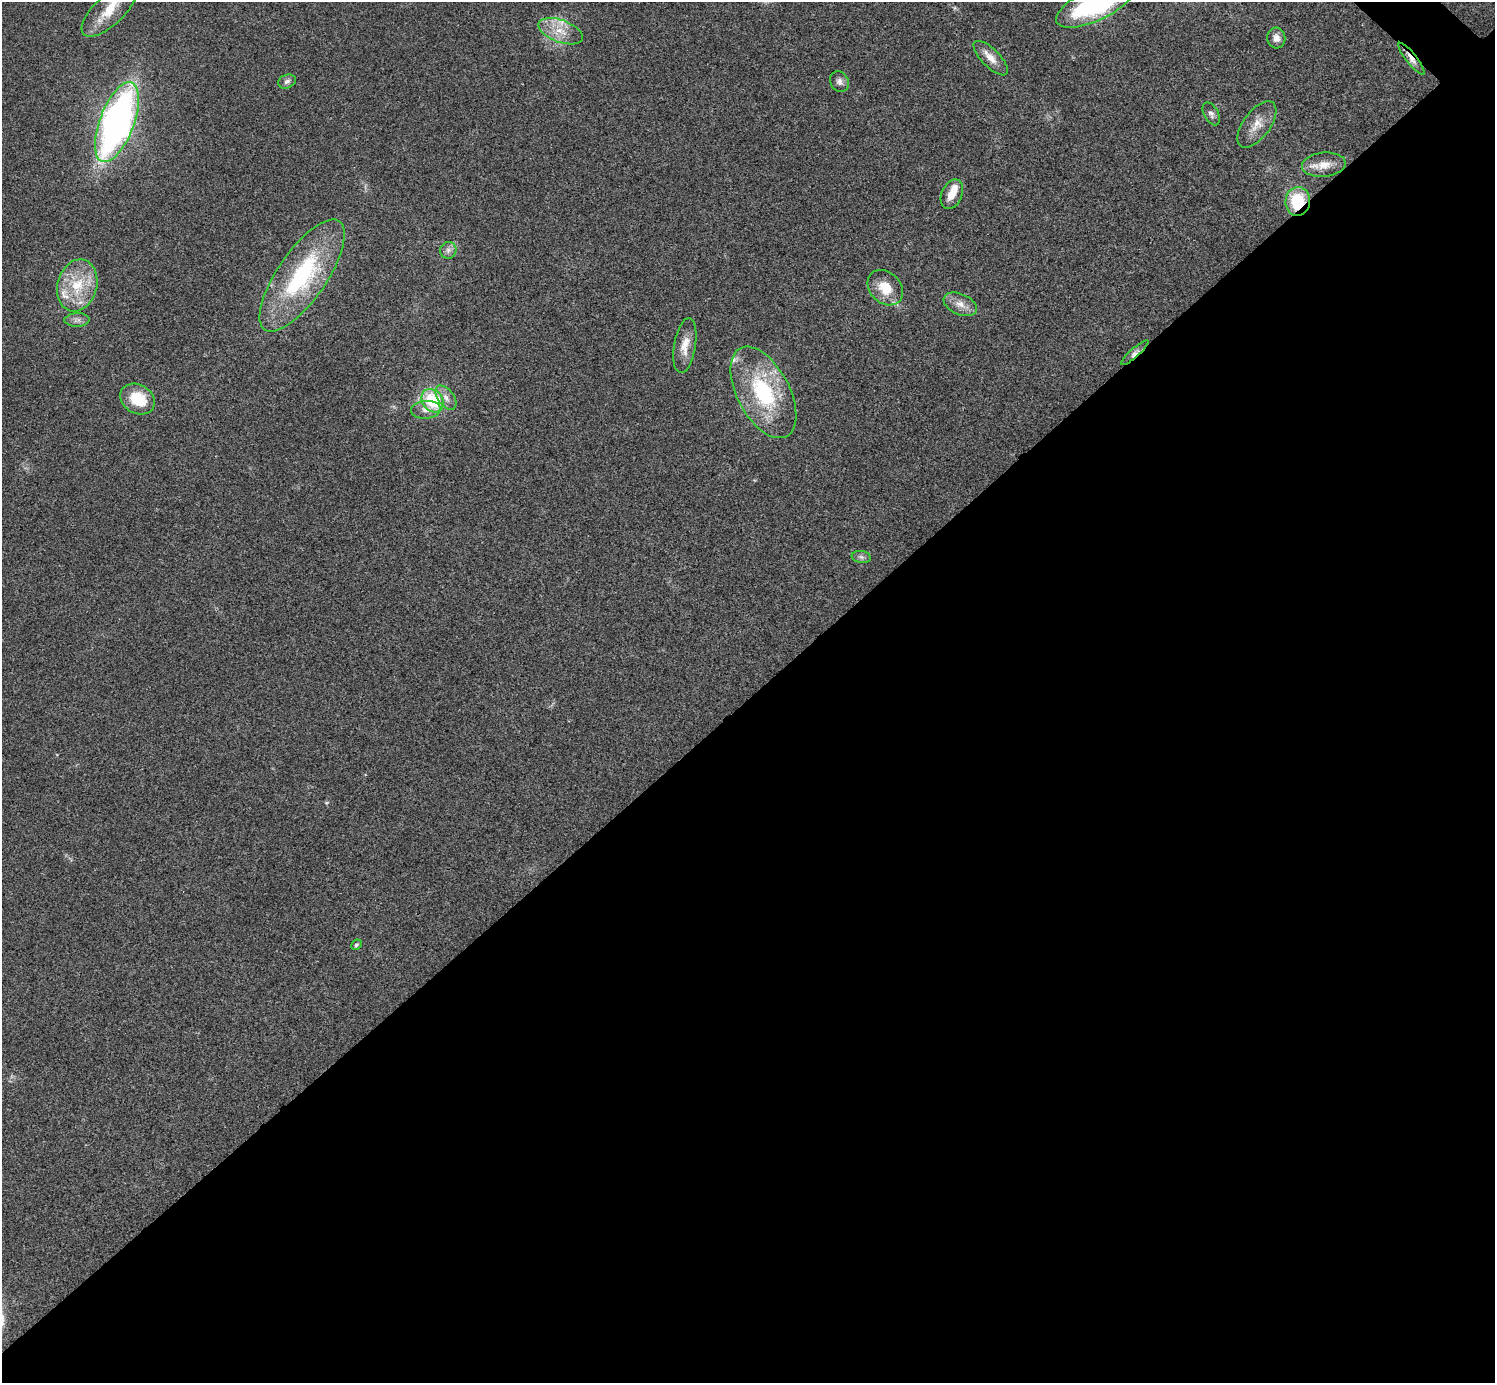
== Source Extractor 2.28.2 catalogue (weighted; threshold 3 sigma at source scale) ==
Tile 15 of 4 x 4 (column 3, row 4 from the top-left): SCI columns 2994-4486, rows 301-1681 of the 5983 x 5983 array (HDU 1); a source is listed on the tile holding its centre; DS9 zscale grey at full resolution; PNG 1497 x 1385 px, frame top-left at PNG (2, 2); each listed source drawn as its Kron ellipse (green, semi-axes under 4 px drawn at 4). Shown black and unused: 50% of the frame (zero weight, under 3 of 4 exposures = <1% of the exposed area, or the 3 px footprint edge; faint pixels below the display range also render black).
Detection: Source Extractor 2.28.2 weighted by HDU 2 'WHT'; one run over the whole footprint, this tile lists its part. Background 0.0195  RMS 0.004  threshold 0.0179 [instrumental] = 3 sigma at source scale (4.5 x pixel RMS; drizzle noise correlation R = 1.50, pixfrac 1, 0.05/0.05 arcsec/px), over >= 5 px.
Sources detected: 34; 5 inside a brighter listed object's ellipse — not listed separately; the other 29 listed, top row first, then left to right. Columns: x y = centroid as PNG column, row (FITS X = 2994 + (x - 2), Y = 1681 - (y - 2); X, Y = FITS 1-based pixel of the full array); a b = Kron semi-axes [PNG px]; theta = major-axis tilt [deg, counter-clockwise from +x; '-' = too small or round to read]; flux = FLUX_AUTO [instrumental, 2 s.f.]
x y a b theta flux
1095 4 43 16 25 58
109 10 35 15 43 11
561 31 23 11 -20 7.2
1276 38 10 9 - 2.7
991 58 22 9 -45 4.2
1411 59 20 5 -52 2.8
287 81 9 6 24 1.5
839 82 11 9 -60 1.8
1211 114 12 7 -60 1.6
117 122 42 17 69 180
1257 124 27 13 53 6.2
1324 165 22 12 5 5.9
952 194 15 10 67 4.8
1298 201 14 12 84 17
448 250 8 8 - 1.7
302 276 66 24 55 51
77 285 26 20 74 15
885 288 20 15 -45 8.5
960 304 17 10 -24 4
77 320 12 7 1 1.7
685 346 28 11 80 5.6
1135 353 18 4 42 1.7
763 392 50 26 -62 37
446 398 14 8 -54 3
138 399 18 14 -31 12
433 401 12 10 -53 20
426 410 15 9 4 3
861 557 9 6 -8 1.2
356 945 5 5 - 0.67
Overlapping masked pixels (flux is a lower limit): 3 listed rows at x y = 1411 59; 1298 201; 1135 353
Isophote crosses this tile's border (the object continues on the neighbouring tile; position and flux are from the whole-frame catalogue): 1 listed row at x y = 1095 4